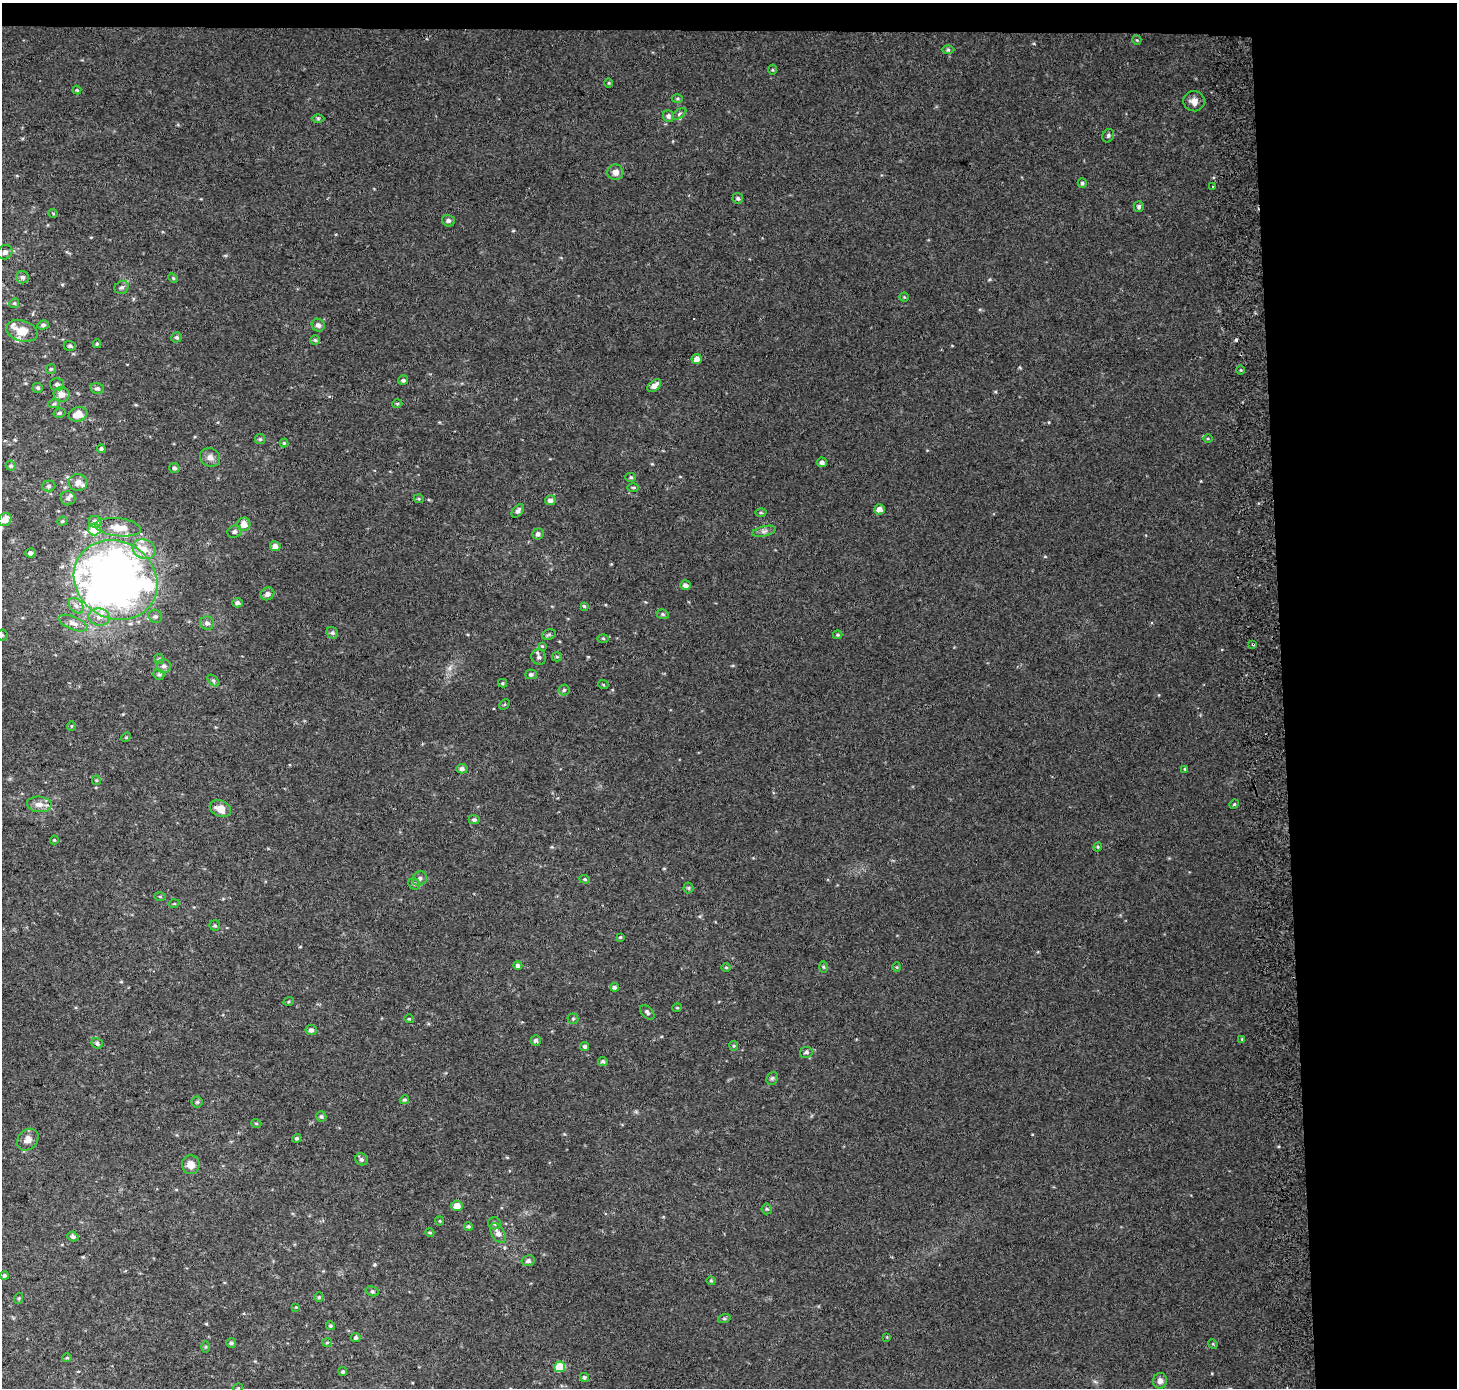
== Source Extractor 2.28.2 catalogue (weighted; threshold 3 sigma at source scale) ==
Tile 3 of 3 x 3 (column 3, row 1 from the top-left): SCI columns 2984-4438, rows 2774-4159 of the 4511 x 4167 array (HDU 1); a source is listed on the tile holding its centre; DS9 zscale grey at full resolution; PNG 1459 x 1390 px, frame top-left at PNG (2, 3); each listed source drawn as its Kron ellipse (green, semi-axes under 4 px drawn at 4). Shown black and unused: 14% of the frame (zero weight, under 2 of 3 exposures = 2% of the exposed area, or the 3 px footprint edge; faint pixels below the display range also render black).
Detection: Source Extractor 2.28.2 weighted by HDU 2 'WHT'; one run over the whole footprint, this tile lists its part. Background 0.0707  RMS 0.013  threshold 0.058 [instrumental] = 3 sigma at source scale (4.5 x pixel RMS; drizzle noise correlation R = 1.50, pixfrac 1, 0.0396/0.0396 arcsec/px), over >= 5 px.
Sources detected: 190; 3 inside a brighter object's white glare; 2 cosmic-ray / hot-pixel residue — neither listed nor drawn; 7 inside a brighter listed object's ellipse — not listed separately; the other 178 listed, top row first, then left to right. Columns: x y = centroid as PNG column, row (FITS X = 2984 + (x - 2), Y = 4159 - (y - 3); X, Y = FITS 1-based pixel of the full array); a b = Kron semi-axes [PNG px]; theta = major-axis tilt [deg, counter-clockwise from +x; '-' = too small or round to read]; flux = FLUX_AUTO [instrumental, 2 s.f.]
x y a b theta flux
1137 40 5 4 - 1.4
948 50 6 4 0 2
772 70 5 3 - 1.3
609 83 4 4 - 1.3
77 90 4 4 - 1.8
677 98 5 3 - 1.5
1194 101 10 10 - 9.3
679 114 8 4 37 2.5
668 116 6 5 - 3.9
318 118 6 4 0 1.8
1108 136 7 5 61 2.5
615 172 8 7 - 7.7
1082 183 5 4 - 2.3
1213 187 3 3 - 2
738 198 5 5 - 2.5
1139 206 5 5 - 2.7
53 213 5 3 - 1.1
448 221 6 6 - 3.1
5 252 8 7 - 4.6
23 277 6 6 - 4
173 278 6 3 -45 1.5
122 287 7 6 - 3.5
904 297 4 4 - 1.4
14 303 5 4 - 1.7
43 325 6 4 15 2.8
318 325 7 6 - 4.6
22 331 16 10 -16 19
177 337 5 5 - 2.4
315 340 5 5 - 2.1
97 344 4 3 - 1.7
70 346 6 5 - 2
697 359 5 5 - 8.6
51 369 5 4 - 1.9
1241 370 4 3 - 1.2
403 380 5 4 - 3
57 384 7 6 - 4.1
654 386 8 5 42 7.8
38 388 5 5 - 2.5
97 389 7 5 -13 3.1
61 394 8 7 - 9.6
54 404 6 4 19 2
397 404 5 3 - 1.3
59 413 6 4 16 2.3
78 414 9 7 18 15
1208 438 5 3 - 1.2
260 439 5 5 - 2.2
284 443 4 4 - 1.4
101 449 4 4 - 2.8
210 457 10 9 - 7.3
822 462 5 5 - 4
11 466 5 5 - 2.5
174 468 5 5 - 3.1
631 477 5 4 - 1.7
78 482 9 8 - 7.9
49 486 7 5 0 2.8
633 487 6 4 0 1.6
68 498 7 7 - 3.4
419 499 5 3 - 1.2
550 500 5 5 - 5
879 509 5 5 - 8
518 511 8 5 49 4
761 513 5 3 - 1.6
5 520 7 6 - 12
62 521 5 4 - 1.8
95 522 6 6 - 7.2
244 524 6 6 - 11
118 527 23 9 -6 17
94 529 6 6 - 30
764 531 12 5 14 4.5
234 532 7 6 - 3.7
538 534 6 5 - 4.3
275 546 5 5 - 6.6
144 549 12 9 -25 14
30 553 5 4 - 3.3
116 580 43 38 -33 980
685 585 5 4 - 4.8
267 594 7 6 - 5.2
237 603 5 4 - 4.1
76 606 9 6 -49 5.2
584 606 4 4 - 1.6
662 614 6 4 -16 2.1
155 616 7 6 - 3.5
99 617 10 8 -12 10
73 623 15 6 -21 8.2
207 623 7 6 - 4.3
332 633 6 5 - 2.5
549 634 7 5 17 2.4
2 635 5 5 - 2
838 635 5 3 - 1.6
603 638 5 3 - 1.4
1253 644 3 3 - 2.9
542 646 4 3 - 1.1
539 657 8 7 - 4.1
557 657 5 4 - 1.6
159 659 5 5 - 2.1
164 666 7 6 - 4.5
531 674 5 5 - 2.8
159 675 6 5 - 2.3
213 681 7 4 -45 2.3
503 683 4 4 - 1.4
603 684 5 3 - 1.2
564 690 5 5 - 1.9
504 704 6 4 45 1.6
71 726 5 3 - 1
126 737 5 4 - 1.4
462 769 6 5 - 4.4
1185 769 3 3 - 1.3
96 780 5 4 - 1.3
39 804 12 7 -6 9.6
1234 804 5 4 - 1.6
220 809 11 8 -24 13
474 820 5 4 - 3
54 840 4 4 - 1.4
1098 847 4 4 - 1.5
420 878 8 6 41 3.7
585 879 5 4 - 1.8
414 884 6 5 - 2.5
688 888 5 5 - 1.7
160 896 6 4 -2 1.3
174 904 5 3 - 1.1
215 925 5 5 - 2.1
620 937 3 3 - 1.4
518 965 4 4 - 3.6
726 967 5 3 - 1.3
823 967 6 4 -88 1.7
897 967 4 4 - 1.3
614 987 4 4 - 3.6
289 1001 5 3 - 1.5
677 1008 5 3 - 1.4
647 1012 9 5 -47 3.1
409 1019 4 4 - 1.3
573 1019 5 5 - 1.7
311 1030 5 5 - 4.4
1242 1039 4 3 - 1.2
536 1040 5 5 - 3.3
97 1043 6 5 - 2.9
585 1046 5 4 - 2.8
734 1046 4 4 - 1.5
806 1052 6 5 - 3.1
603 1061 5 4 - 2.4
772 1078 7 5 67 2.4
404 1100 5 4 - 1.9
197 1102 5 5 - 1.9
321 1116 5 5 - 2.4
256 1123 5 3 - 1.2
297 1138 5 4 - 2
28 1140 12 9 45 9.2
361 1159 6 6 - 3.1
191 1165 9 9 - 10
457 1206 6 5 - 13
767 1209 5 5 - 1.7
440 1221 4 4 - 1.5
494 1223 6 6 - 3.3
468 1226 4 4 - 1.9
430 1232 4 4 - 1.7
498 1233 11 6 -58 8.6
73 1236 5 4 - 3.1
528 1261 6 5 - 4.5
4 1276 4 4 - 3.4
711 1281 4 4 - 1.4
372 1291 7 4 -17 2.1
319 1297 5 5 - 1.8
19 1298 5 3 - 1.4
296 1307 3 3 - 0.97
724 1319 6 4 18 1.7
330 1326 4 4 - 1.9
887 1337 3 3 - 0.94
356 1338 5 4 - 3.1
327 1342 5 3 - 1.2
231 1343 5 5 - 2.4
1213 1344 5 4 - 1.3
206 1347 5 4 - 1.5
67 1358 5 4 - 1.6
560 1367 5 5 - 31
343 1372 4 4 - 2
584 1377 5 4 - 2.2
1160 1381 8 7 - 5.4
238 1388 5 3 - 1.1
Overlapping masked pixels (flux is a lower limit): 1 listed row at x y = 1253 644
Isophote crosses this tile's border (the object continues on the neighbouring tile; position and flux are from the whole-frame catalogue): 2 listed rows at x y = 5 520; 2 635